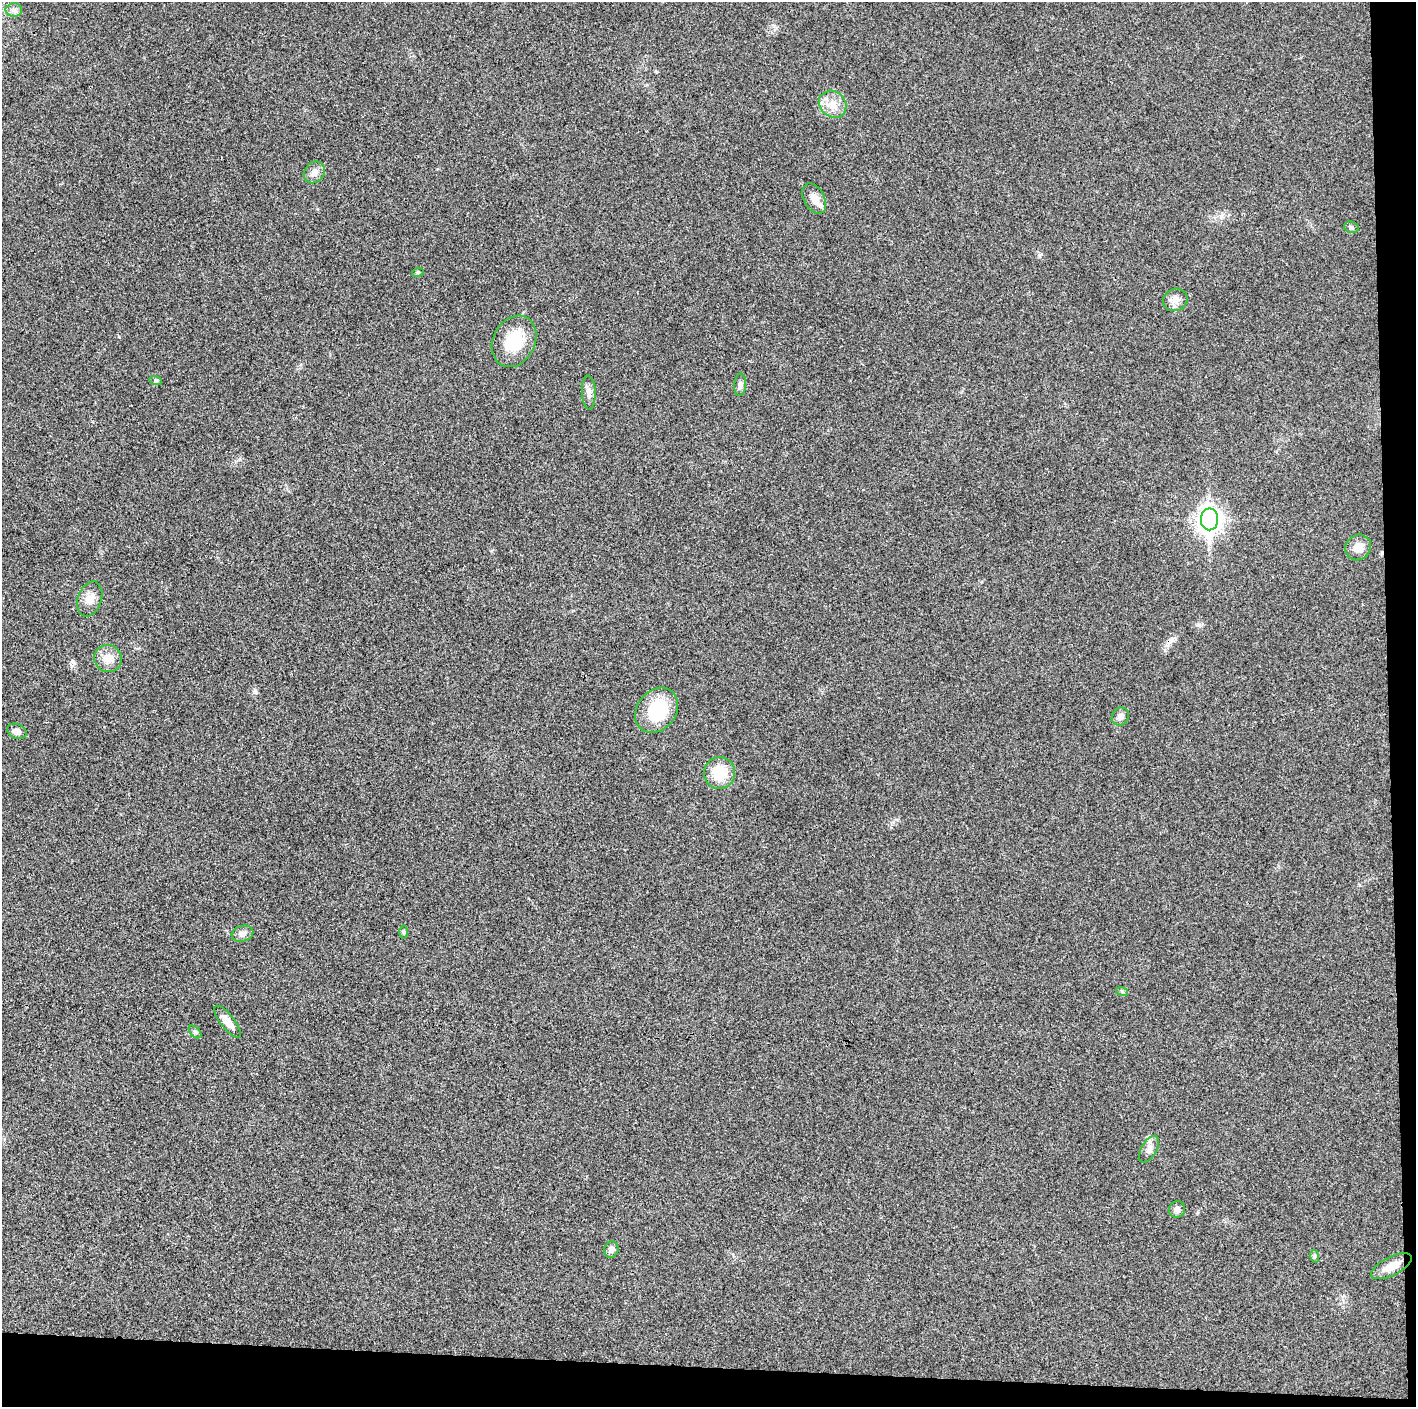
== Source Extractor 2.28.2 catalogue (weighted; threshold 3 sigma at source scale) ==
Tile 9 of 3 x 3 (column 3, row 3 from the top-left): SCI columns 2832-4245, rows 2-1406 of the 4247 x 4221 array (HDU 1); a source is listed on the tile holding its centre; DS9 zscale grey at full resolution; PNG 1418 x 1409 px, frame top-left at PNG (2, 2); each listed source drawn as its Kron ellipse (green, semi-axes under 4 px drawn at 4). Shown black and unused: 5% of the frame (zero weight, under 3 of 4 exposures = <1% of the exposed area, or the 3 px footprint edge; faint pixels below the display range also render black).
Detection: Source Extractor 2.28.2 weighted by HDU 2 'WHT'; one run over the whole footprint, this tile lists its part. Background 0.0243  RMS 0.0055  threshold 0.0246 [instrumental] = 3 sigma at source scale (4.5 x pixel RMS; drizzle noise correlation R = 1.50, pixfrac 1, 0.05/0.05 arcsec/px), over >= 5 px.
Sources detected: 30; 1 cosmic-ray / hot-pixel residue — neither listed nor drawn; the other 29 listed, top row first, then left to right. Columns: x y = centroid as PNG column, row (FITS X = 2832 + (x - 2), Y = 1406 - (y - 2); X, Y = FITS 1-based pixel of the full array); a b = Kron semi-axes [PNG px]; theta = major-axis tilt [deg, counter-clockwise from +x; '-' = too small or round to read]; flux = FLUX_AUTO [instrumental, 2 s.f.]
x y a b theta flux
14 10 8 6 -1 2
833 104 14 12 -43 6.9
314 172 11 9 49 3.7
814 198 16 10 -61 5.8
1351 227 7 5 -16 1.2
418 272 6 4 19 0.71
1175 300 12 11 - 3.9
514 341 27 21 62 20
156 381 6 4 -18 0.78
740 385 11 6 86 2.2
589 392 17 7 -87 2.9
1209 519 11 8 89 390
1358 547 13 12 - 5.6
90 599 18 12 71 5.4
108 658 14 13 - 6.7
657 710 24 19 50 26
1120 717 9 8 - 2.6
17 731 10 7 -24 2.5
719 773 16 15 - 15
404 932 6 4 89 0.8
242 934 11 8 18 2.7
1122 992 6 4 -20 0.7
227 1022 20 7 -51 5.7
195 1032 7 4 -45 1
1149 1149 15 7 60 3
1177 1209 8 8 - 2.3
611 1249 8 7 - 2.3
1314 1256 6 4 -73 0.89
1391 1266 22 9 26 7.1
Unlisted compact peaks at least as high as the median listed source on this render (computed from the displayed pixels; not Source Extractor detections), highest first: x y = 1039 255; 256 692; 1199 625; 119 337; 73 662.